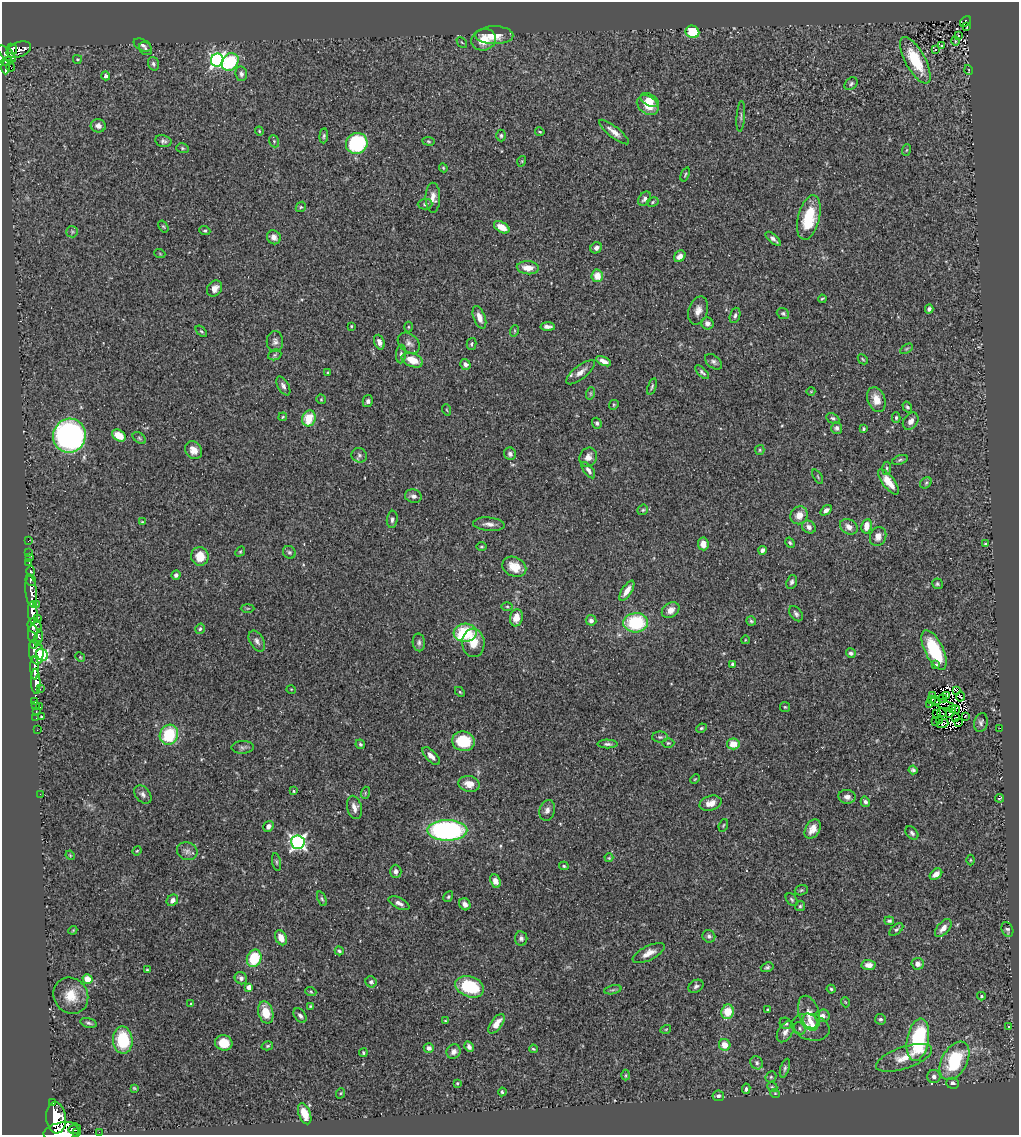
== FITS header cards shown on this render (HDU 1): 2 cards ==
NAXIS1  =                 1017
NAXIS2  =                 1133

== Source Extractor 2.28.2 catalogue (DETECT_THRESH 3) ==
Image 1017 x 1133 px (HDU 1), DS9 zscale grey, 1 PNG px = 1 image px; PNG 1021 x 1137 px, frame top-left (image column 1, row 1133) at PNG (2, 2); each listed source drawn as its Kron ellipse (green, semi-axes under 4 px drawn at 4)
Background 0.568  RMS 0.036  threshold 0.109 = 3 sigma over >= 5 px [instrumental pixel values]
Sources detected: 351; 9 with non-positive FLUX_AUTO (blend fragments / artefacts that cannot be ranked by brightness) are neither listed nor drawn; the other 342 listed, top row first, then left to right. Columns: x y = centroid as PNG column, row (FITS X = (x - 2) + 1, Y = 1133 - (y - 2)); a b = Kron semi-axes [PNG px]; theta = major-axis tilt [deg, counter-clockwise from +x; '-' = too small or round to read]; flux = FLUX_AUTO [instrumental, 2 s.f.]
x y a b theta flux
966 21 6 4 39 41
967 27 3 2 - 7.3
692 32 7 6 - 68
494 35 19 9 0 35
958 36 3 2 - 2.5
484 40 12 10 17 42
955 41 5 3 - 2.1
462 42 6 2 -45 2
143 45 9 5 -27 6.7
941 46 4 3 - 27
12 49 6 5 - 250
145 49 7 6 - 5.3
19 50 13 7 19 160
935 50 3 3 - 21
7 54 11 5 -40 580
77 59 4 3 - 2.7
217 60 6 6 - 620
915 60 26 10 -61 95
6 61 6 4 16 100
230 62 9 8 - 140
153 64 7 5 -73 5.9
5 67 7 3 90 140
10 67 5 2 - 7.8
969 70 5 3 - 1.6
241 74 7 6 - 7.6
106 76 4 4 - 9.3
851 84 7 5 43 5.1
649 100 10 6 -30 19
648 105 12 8 -36 44
741 116 15 3 86 5.5
98 126 7 6 - 12
259 131 4 4 - 2.4
540 132 5 3 - 2.6
614 132 18 5 -39 20
501 135 6 4 -90 4.1
324 136 7 4 84 4.4
163 141 8 6 -13 7
274 141 6 4 -70 3.6
428 141 6 4 -8 3.3
357 143 11 10 - 190
182 148 6 4 -16 3.8
906 150 6 3 70 2.5
522 161 5 3 - 2.4
443 168 4 4 - 2.6
685 174 7 3 69 3.3
433 198 15 7 90 17
645 199 8 5 53 8.3
653 202 6 4 29 3.2
425 204 7 5 2 5.6
301 207 5 4 - 3.5
809 218 23 10 76 100
163 226 6 4 -57 2.7
502 227 8 5 -30 34
205 231 5 4 - 3.6
72 232 6 5 - 4.4
274 237 7 6 - 12
773 239 9 4 -41 8.7
596 248 6 5 - 8.9
160 254 5 3 - 2.2
680 256 6 5 - 12
528 268 11 6 -4 29
597 276 6 5 - 32
215 289 9 7 52 18
822 299 4 2 - 2.6
929 309 4 4 - 5.6
698 310 14 9 72 18
783 313 6 5 - 4.5
735 315 8 5 73 6.5
479 317 12 5 -69 18
707 323 6 6 - 10
351 326 3 3 - 2.3
408 327 5 3 - 2.6
548 327 7 3 -3 8.9
201 331 7 3 -44 3.2
514 331 6 3 71 2.9
275 341 10 8 -89 10
379 342 7 5 -71 11
409 343 12 9 -40 12
472 344 6 4 75 4.3
906 349 7 4 31 3.3
401 354 9 5 85 6.6
275 355 7 5 22 4.2
863 359 5 3 - 2.6
412 360 11 6 -22 41
604 361 8 4 -25 12
714 362 10 6 -38 7.6
465 364 5 5 - 7.4
580 372 17 6 38 17
702 372 9 4 -44 5.2
328 373 4 3 - 2.5
283 386 10 5 -61 9
652 386 9 3 72 4.1
811 391 4 3 - 1.8
591 393 6 4 71 3.8
321 399 5 4 - 2.8
876 400 13 9 -71 27
368 401 6 5 - 6.1
614 405 5 4 - 2.9
907 407 6 4 -58 4.2
447 410 6 3 -70 2.5
283 417 4 3 - 2.6
309 418 8 6 71 55
833 418 7 5 -27 4.6
896 418 5 4 - 4.5
911 421 9 7 53 15
597 423 5 4 - 5.9
837 428 6 5 - 5.5
864 429 4 3 - 3.5
69 436 17 16 - 850
119 436 7 5 -34 38
139 438 7 5 -37 4.5
193 450 9 8 - 20
760 450 5 4 - 3.4
510 454 6 6 - 7.3
359 455 8 7 - 7
588 457 10 8 62 18
900 460 8 4 18 4.8
887 468 6 4 86 3.9
588 470 9 4 -53 7.8
818 477 8 3 -61 2.9
888 482 15 6 -52 33
926 483 6 5 - 4.2
413 496 8 6 -14 10
643 510 6 4 43 3.8
826 510 6 4 35 11
799 515 9 8 - 23
392 519 8 5 84 7.3
142 522 3 3 - 2
489 524 16 6 -4 14
866 526 7 5 80 26
809 527 7 6 - 11
849 527 9 7 -31 16
878 537 10 8 68 17
28 541 3 2 - 5.3
790 543 5 4 - 4.2
703 544 6 5 - 20
985 544 3 3 - 2.8
481 547 5 2 - 2.5
762 550 4 4 - 8.1
29 552 2 2 - 6.4
240 552 5 4 - 2.9
289 552 7 6 - 4.9
200 556 9 8 - 39
29 558 4 2 - 6.5
29 563 3 2 - 19
514 567 12 9 -24 37
31 572 5 3 - 93
176 575 4 4 - 6.1
31 580 6 5 - 160
792 582 7 5 70 6.3
937 584 5 5 - 3.7
627 591 11 5 57 22
31 592 16 5 -84 810
36 604 4 3 - 90
507 606 6 4 -1 3.4
248 608 7 3 0 2.9
671 610 9 7 33 21
33 613 11 5 -86 1700
796 614 8 5 -53 6.7
516 618 8 6 79 26
38 619 3 2 - 4.5
591 620 5 5 - 9.4
751 621 5 4 - 3.6
636 623 12 9 4 160
35 626 8 6 -58 660
200 629 5 4 - 4.6
465 633 11 9 5 150
33 634 9 5 87 370
38 637 8 4 77 130
745 640 4 3 - 1.7
257 641 11 7 -60 11
419 642 9 6 -86 7
473 643 14 11 -88 34
34 644 4 3 - 170
934 650 21 9 -64 140
36 652 12 7 -83 800
851 653 5 4 - 6.9
42 655 6 5 - 250
80 657 5 4 - 2.7
733 664 4 3 - 5.7
936 665 4 4 - 4
35 668 11 4 -89 970
36 681 12 4 -88 1200
40 689 3 2 - 5
291 689 5 3 - 1.7
957 690 4 2 - 1.7
460 692 6 3 -45 2.7
932 695 3 2 - 0.32
947 695 3 2 - 3.3
961 696 5 3 - 6.1
942 699 4 3 - 5.1
931 700 3 3 - 16
35 701 3 2 - 13
936 701 5 2 - 2
930 704 2 2 - 1.1
942 704 14 2 -17 5.2
36 705 4 3 - 8.6
40 707 3 2 - 46
785 707 5 5 - 2.9
953 709 4 2 - 0.75
956 710 4 2 - 3.9
36 711 3 2 - 10
942 713 4 2 - 0.72
937 714 3 2 - 2.6
949 714 3 2 - 3.3
965 716 3 2 - 1.6
41 717 4 2 - 2.2
36 718 2 2 - 5.5
956 718 3 2 - 1.7
939 720 3 2 - 1.6
936 722 3 3 - 2.5
981 722 9 6 76 7.4
958 723 3 2 - 1.3
943 724 6 3 20 0.22
701 728 5 3 - 3.1
1000 728 2 2 - 12
37 730 3 2 - 2.4
169 735 10 9 - 110
660 737 8 5 0 5.1
463 741 11 9 -15 97
668 743 6 5 - 3.8
360 744 5 4 - 4.1
607 744 10 4 0 6.2
733 744 6 5 - 36
243 747 11 6 3 7
431 756 11 5 -45 15
913 770 4 4 - 5.1
695 779 5 3 - 2
469 784 10 8 -12 28
294 791 4 3 - 2.6
365 793 6 4 73 3
40 794 2 2 - 61
143 794 10 7 -49 9.7
847 797 9 7 -6 11
1000 798 4 2 - 2.2
865 802 5 4 - 5.9
711 803 11 7 17 22
354 807 12 7 -75 14
547 810 10 7 74 12
723 825 6 4 69 3
268 826 6 4 56 11
813 829 10 7 59 20
447 830 20 10 0 550
912 833 7 5 -45 5.8
298 842 7 6 - 730
137 851 5 4 - 2.8
187 851 10 8 -19 12
70 855 5 3 - 2.3
609 858 4 4 - 2.3
970 860 5 3 - 2.2
276 862 9 3 -79 4.4
564 866 5 4 - 3.9
396 871 6 5 - 9.4
936 874 7 4 37 16
495 881 7 5 -66 20
801 890 7 5 21 3.6
448 897 5 4 - 3.7
322 899 8 4 -66 4.2
792 899 7 5 -50 4.2
172 900 6 5 - 12
399 903 11 5 -26 11
465 904 6 5 - 10
800 906 5 4 - 3.4
889 921 5 4 - 5.1
943 928 11 6 50 16
896 929 8 4 40 4.9
1007 929 8 5 -66 5.4
73 930 4 3 - 2.3
709 936 6 6 - 7.7
281 938 8 5 -65 25
521 938 7 6 - 7.1
339 951 4 4 - 3.9
649 953 17 7 26 22
254 958 9 7 67 93
918 964 6 6 - 14
869 965 7 5 -4 17
767 967 6 4 19 4.7
147 970 4 3 - 2.6
241 978 6 6 - 8.7
87 979 5 4 - 35
371 982 6 5 - 5.3
696 986 8 6 33 6.4
249 987 4 4 - 25
470 987 15 10 -19 130
831 989 4 4 - 3.3
613 990 9 3 13 4.2
311 992 5 3 - 3
71 996 19 17 -55 48
981 996 4 3 - 3.7
845 1002 5 3 - 1.8
191 1004 3 3 - 2.2
310 1006 4 3 - 2.1
768 1010 3 3 - 2.8
728 1012 7 6 - 57
266 1013 11 7 -75 45
809 1013 18 10 -73 26
300 1015 8 5 -52 8.1
822 1016 7 6 - 9.7
880 1019 5 5 - 4.7
445 1021 3 3 - 2
810 1021 8 6 -43 12
89 1023 8 4 -13 5.6
786 1023 6 5 - 6.2
496 1024 11 5 54 28
1008 1026 3 3 - 2.5
811 1027 19 13 -16 39
800 1028 6 5 - 4.6
666 1029 5 3 - 2.3
785 1032 11 7 58 14
123 1040 13 10 -86 120
918 1040 21 11 80 220
224 1043 9 7 -16 46
725 1045 6 5 - 30
267 1046 6 4 16 3.6
469 1047 5 4 - 7.3
429 1048 5 4 - 9.3
533 1049 4 3 - 2.8
453 1052 7 6 - 11
363 1053 4 3 - 3.2
904 1058 29 11 18 38
955 1061 21 12 61 160
757 1063 7 6 - 5.8
785 1068 10 4 73 5.4
626 1075 5 3 - 2.8
771 1077 6 5 - 3.5
934 1077 6 6 - 8.7
457 1083 3 3 - 2.5
952 1083 6 5 - 6.6
772 1087 5 4 - 3.2
134 1088 4 4 - 2.7
746 1089 5 4 - 5.1
502 1092 4 3 - 3.7
341 1093 5 3 - 2.3
775 1093 5 3 - 1.9
718 1096 6 5 - 8
52 1102 3 3 - 88
305 1114 11 6 -69 30
56 1118 15 10 -84 3200
73 1130 5 3 - 230
62 1131 19 9 9 2800
99 1132 2 2 - 4.7
76 1133 3 2 - 160
At the frame edge (FLAGS 8, measured only in part): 2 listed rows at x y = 62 1131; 76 1133
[9 non-positive-flux detections neither listed nor drawn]